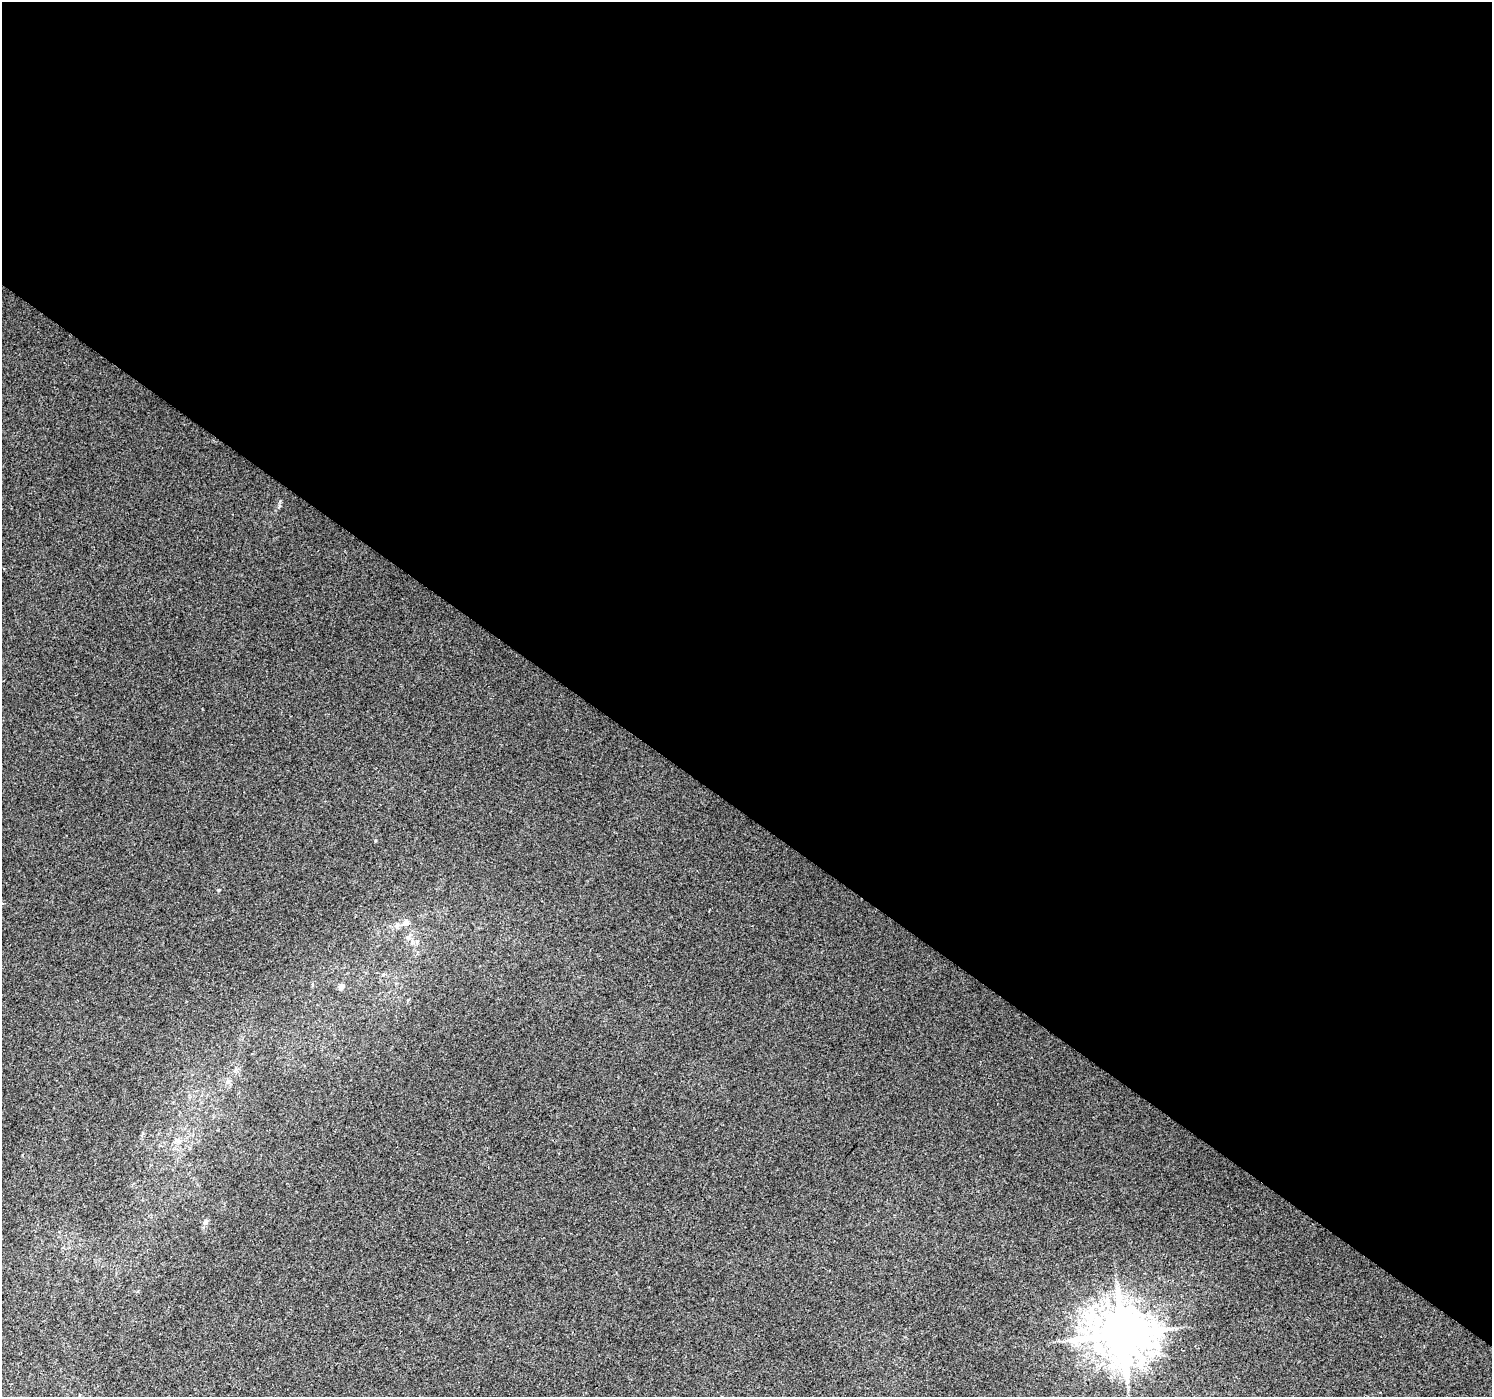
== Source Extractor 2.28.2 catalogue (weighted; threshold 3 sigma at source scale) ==
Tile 3 of 4 x 4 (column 3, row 1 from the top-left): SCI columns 2988-4477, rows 4436-5830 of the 5973 x 6013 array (HDU 1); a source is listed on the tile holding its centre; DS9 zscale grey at full resolution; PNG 1494 x 1399 px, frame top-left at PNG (2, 2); no overlay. Shown black and unused: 58% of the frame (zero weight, under 2 of 3 exposures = <1% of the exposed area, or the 3 px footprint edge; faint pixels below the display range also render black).
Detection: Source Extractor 2.28.2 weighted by HDU 2 'WHT'; one run over the whole footprint, this tile lists its part. Background 0.011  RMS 0.01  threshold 0.0457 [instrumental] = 3 sigma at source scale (4.5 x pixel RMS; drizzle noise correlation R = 1.50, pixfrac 1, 0.0396/0.0396 arcsec/px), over >= 5 px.
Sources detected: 7; all 7 listed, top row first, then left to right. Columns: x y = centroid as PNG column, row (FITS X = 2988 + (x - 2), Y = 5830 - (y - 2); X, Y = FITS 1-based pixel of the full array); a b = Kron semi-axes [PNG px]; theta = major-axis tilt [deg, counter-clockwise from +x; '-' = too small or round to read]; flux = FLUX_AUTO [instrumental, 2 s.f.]
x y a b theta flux
406 923 10 9 - 5.4
397 925 9 6 58 3.7
341 987 6 5 - 4.8
228 1081 8 6 76 3.1
178 1141 11 8 -7 5.5
205 1222 7 5 67 2.6
1122 1334 16 14 -3 5400